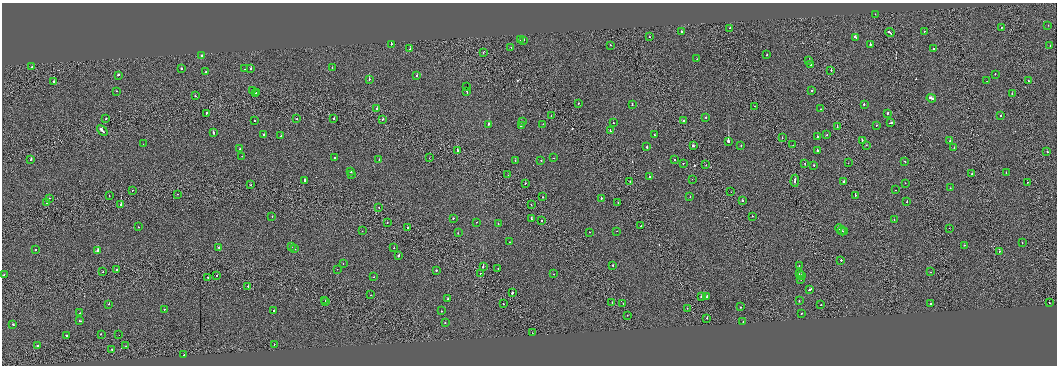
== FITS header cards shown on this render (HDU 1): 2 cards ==
NAXIS1  =                 2110
NAXIS2  =                  727

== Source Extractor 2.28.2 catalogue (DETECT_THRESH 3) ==
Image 2110 x 727 px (HDU 1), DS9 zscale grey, zoomed out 1/2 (1 PNG px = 2 x 2 image px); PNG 1059 x 368 px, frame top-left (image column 2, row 726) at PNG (2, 3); each listed source drawn as its Kron ellipse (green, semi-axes under 4 px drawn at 4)
Background -0.00217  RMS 0.082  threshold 0.246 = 3 sigma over >= 5 px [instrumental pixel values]
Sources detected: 251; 17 cannot appear on this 1/2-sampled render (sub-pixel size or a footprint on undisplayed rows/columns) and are neither listed nor drawn; the other 234 listed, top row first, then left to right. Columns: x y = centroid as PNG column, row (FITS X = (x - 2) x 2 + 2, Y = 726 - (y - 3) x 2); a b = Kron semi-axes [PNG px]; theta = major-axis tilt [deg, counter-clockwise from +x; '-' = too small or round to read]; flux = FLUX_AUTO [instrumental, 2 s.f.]
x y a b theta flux
875 14 2 1 - 57
1048 25 2 2 - 46
1002 27 2 1 - 27
730 28 2 2 - 120
681 32 2 2 - 120
924 32 2 2 - 24
890 33 5 2 - 210
650 37 2 2 - 30
855 37 3 2 - 100
520 40 2 2 - 32
524 40 2 2 - 73
391 44 2 2 - 86
870 44 2 2 - 320
610 45 2 2 - 27
1050 45 2 2 - 29
511 47 2 1 - 30
410 49 2 1 - 35
933 49 2 2 - 53
483 53 2 1 - 17
201 55 2 2 - 140
767 55 2 2 - 45
697 59 2 2 - 41
809 60 2 1 - 34
810 64 2 2 - 320
32 67 2 1 - 48
332 67 2 2 - 24
181 69 2 2 - 45
245 69 2 1 - 31
251 69 2 2 - 100
831 70 2 2 - 56
206 72 2 2 - 180
995 74 2 2 - 110
118 75 3 2 - 110
417 75 2 2 - 52
369 79 2 2 - 98
987 81 2 2 - 45
1028 81 2 2 - 48
54 82 2 2 - 180
466 87 2 1 - 19000
116 91 2 2 - 30
253 91 2 1 - 27
467 91 3 2 - 40000
812 91 2 2 - 24
257 92 2 1 - 23
255 93 2 2 - 59
1012 94 2 2 - 70
195 96 2 1 - 49
931 98 5 2 - 230
578 103 2 2 - 31
632 104 3 2 - 69
864 104 2 2 - 140
755 106 2 1 - 19
377 109 2 2 - 54
820 109 2 2 - 48
206 113 2 1 - 260
887 114 3 2 - 51
551 116 2 1 - 33
1001 116 2 2 - 88
706 117 2 2 - 58
334 118 2 2 - 53
106 119 2 2 - 57
297 119 2 2 - 20
383 119 2 2 - 80
254 120 2 1 - 85
523 121 2 1 - 30
683 121 2 2 - 44
613 123 2 2 - 40
891 123 3 2 - 140
489 124 2 2 - 150
543 124 2 1 - 23
876 125 2 1 - 20
521 126 4 2 - 140
837 127 2 1 - 41
102 130 6 2 -42 430
610 130 3 2 - 130
213 132 3 2 - 89
264 135 2 2 - 56
654 135 2 2 - 36
826 135 2 1 - 40
281 136 2 2 - 37
817 137 2 2 - 53
782 138 2 1 - 84
862 140 2 2 - 110
728 141 2 2 - 950
950 141 2 2 - 19
143 144 2 1 - 9.2
793 145 2 2 - 52
866 145 2 1 - 20
693 146 2 2 - 140
741 146 2 2 - 20
647 147 2 2 - 95
954 148 2 2 - 61
240 149 2 2 - 43
458 151 2 2 - 260
817 151 2 2 - 74
1047 151 2 2 - 98
242 156 2 2 - 21
335 158 2 2 - 72
429 158 2 1 - 18
554 158 2 2 - 36
31 159 3 2 - 68
674 159 2 2 - 25
379 160 2 2 - 25
541 160 2 2 - 29
515 161 2 1 - 36
905 161 2 2 - 100
683 163 2 2 - 32
805 163 2 1 - 49
848 163 2 1 - 17
706 165 2 1 - 64
814 165 2 2 - 93
351 172 2 2 - 62
1006 173 2 2 - 31
352 174 2 2 - 97
972 174 2 2 - 33
508 175 2 1 - 31
649 177 2 2 - 52
692 179 2 2 - 23
305 180 2 2 - 180
795 181 6 2 85 330
630 182 2 2 - 74
844 182 2 2 - 190
1027 182 2 1 - 26
525 183 2 2 - 59
905 183 2 1 - 22
251 185 2 1 - 60
950 188 2 2 - 25
132 190 2 1 - 28
896 190 2 2 - 42
731 192 2 1 - 26
177 194 2 1 - 21
109 196 2 2 - 35
855 196 2 2 - 64
543 197 2 2 - 69
690 197 2 2 - 33
49 198 2 2 - 26
601 198 2 2 - 110
742 201 2 2 - 71
47 202 2 1 - 99
907 202 2 2 - 43
618 203 2 1 - 26
121 205 2 1 - 550
531 205 2 2 - 28
379 208 2 1 - 15
272 216 2 2 - 26
752 216 2 1 - 27
453 218 2 2 - 77
532 219 4 2 - 160
542 220 2 2 - 95
894 220 2 1 - 23
387 222 2 1 - 46
476 222 2 2 - 29
498 223 2 2 - 28
641 226 2 1 - 36
138 227 2 2 - 48
408 228 2 1 - 120
949 228 2 1 - 24
840 230 6 2 -46 240
362 231 2 1 - 88
617 231 2 2 - 36
842 231 4 2 - 130
590 232 2 1 - 22
844 232 2 2 - 96
458 233 2 2 - 38
509 242 2 2 - 27
1022 242 2 2 - 55
964 245 2 2 - 37
219 247 2 2 - 63
291 247 2 2 - 68
394 248 2 1 - 26
294 249 2 2 - 130
35 250 2 2 - 56
98 250 3 2 - 360
999 251 2 2 - 18
399 255 3 2 - 150
841 260 2 2 - 400
343 264 2 1 - 18
613 265 2 2 - 110
799 265 2 2 - 42
483 266 2 1 - 350
498 268 2 2 - 33
116 269 2 1 - 53
337 269 2 1 - 17
436 270 2 2 - 76
103 272 2 2 - 32
931 272 2 1 - 70
480 273 2 1 - 33
553 274 2 1 - 25
799 274 2 1 - 28
4 275 2 2 - 69
217 275 2 1 - 27
801 276 3 2 - 210
208 277 2 1 - 27
374 277 2 2 - 62
801 279 2 2 - 40
248 286 2 2 - 97
810 289 4 2 - 200
512 293 3 2 - 88
371 295 2 2 - 35
701 296 2 2 - 67
706 297 3 2 - 71
448 299 2 2 - 190
325 300 2 1 - 55
799 301 2 2 - 87
326 302 2 1 - 34
612 302 2 1 - 120
623 303 2 1 - 20
1049 303 2 2 - 51
109 304 2 1 - 77
503 304 2 1 - 62
931 304 3 2 - 89
821 305 2 1 - 37
740 307 2 2 - 60
687 308 2 2 - 34
164 309 2 2 - 39
274 311 2 2 - 31
441 311 2 2 - 48
80 313 2 2 - 37
801 313 2 2 - 24
627 315 2 1 - 45
707 318 2 2 - 62
80 321 2 2 - 76
743 322 2 2 - 61
445 323 2 2 - 82
13 324 2 2 - 75
532 333 2 1 - 49
101 334 2 1 - 100
66 335 2 2 - 56
119 335 2 1 - 26
274 344 2 1 - 34
37 346 2 2 - 57
126 346 2 1 - 20
112 349 2 1 - 39
184 355 2 1 - 57
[17 sub-pixel or undisplayed-footprint detections neither listed nor drawn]